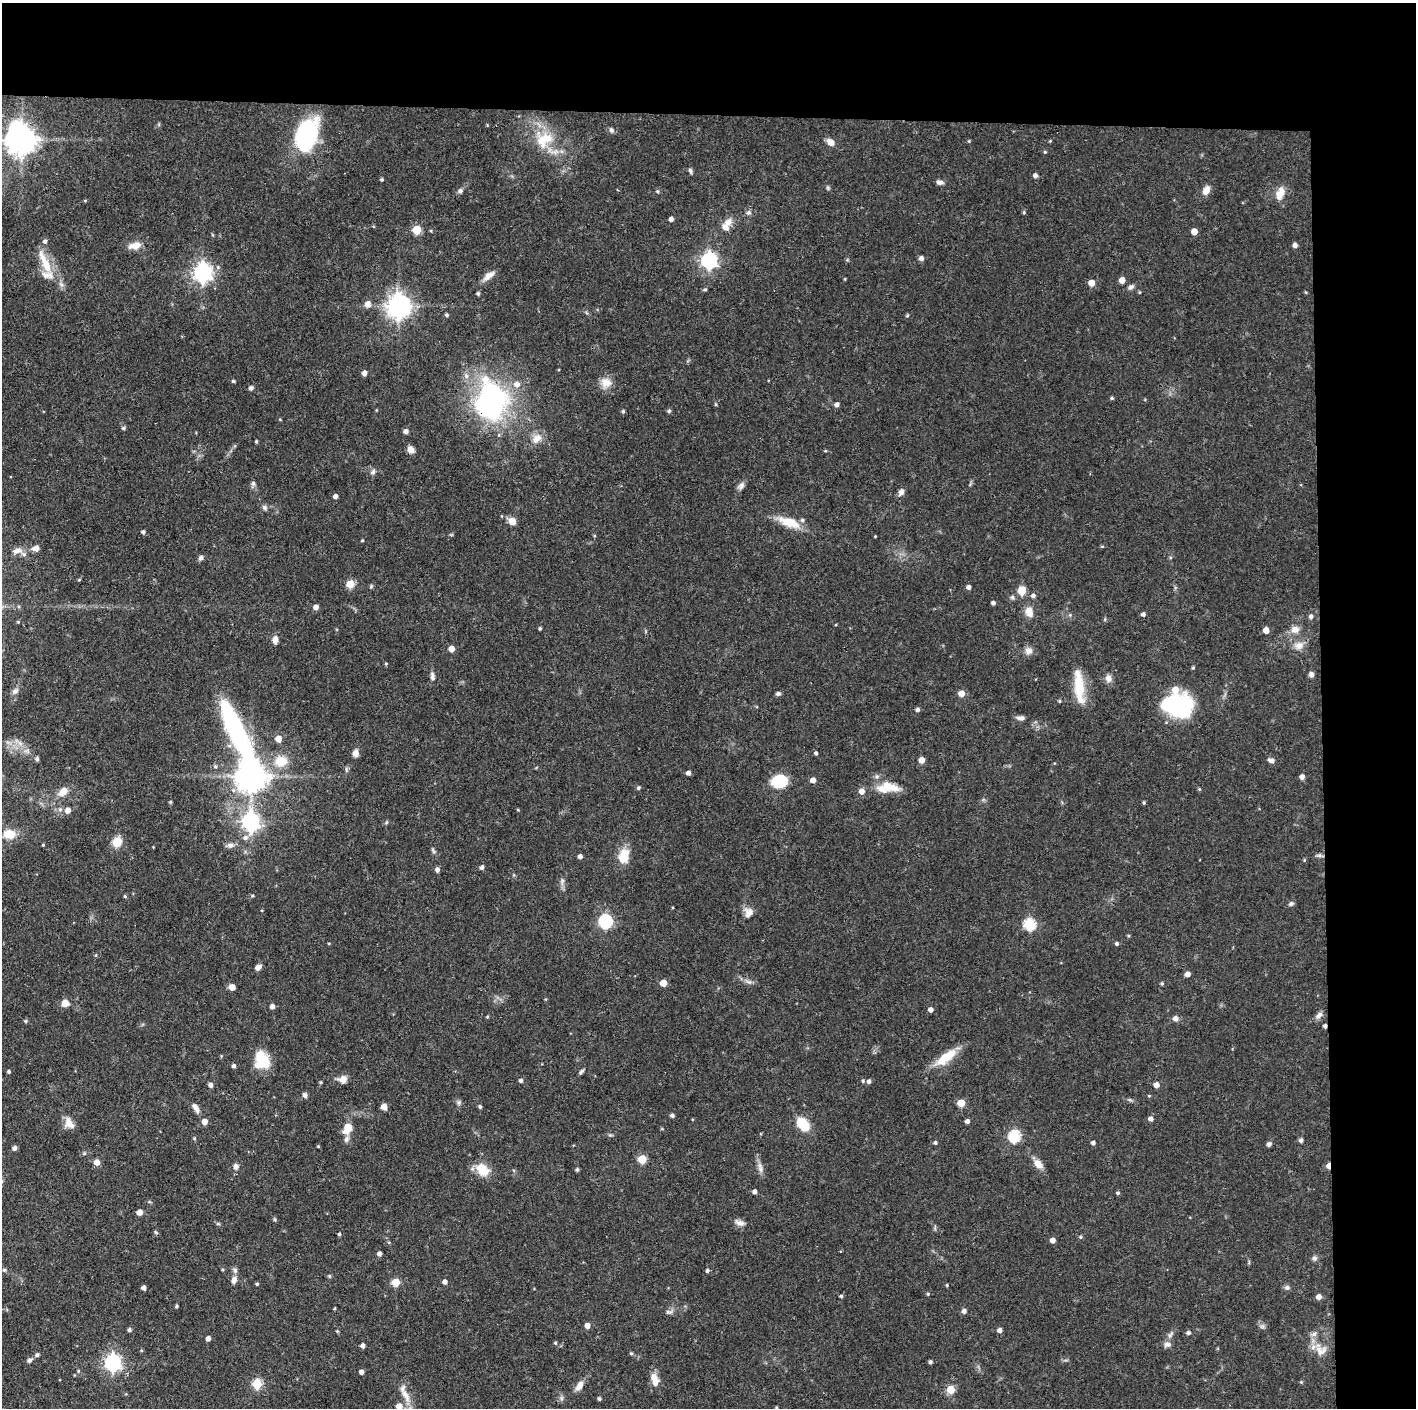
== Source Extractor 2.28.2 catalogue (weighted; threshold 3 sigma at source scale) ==
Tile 3 of 3 x 3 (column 3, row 1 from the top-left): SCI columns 2830-4243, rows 2813-4218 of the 4244 x 4221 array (HDU 1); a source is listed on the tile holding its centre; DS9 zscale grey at full resolution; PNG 1418 x 1410 px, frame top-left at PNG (2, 3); no overlay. Shown black and unused: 14% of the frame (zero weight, under 3 of 4 exposures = <1% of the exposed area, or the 3 px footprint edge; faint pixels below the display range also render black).
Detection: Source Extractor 2.28.2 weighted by HDU 2 'WHT'; one run over the whole footprint, this tile lists its part. Background 0.0774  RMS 0.0036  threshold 0.0162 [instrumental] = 3 sigma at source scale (4.5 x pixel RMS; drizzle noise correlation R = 1.50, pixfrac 1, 0.05/0.05 arcsec/px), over >= 5 px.
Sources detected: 278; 3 inside a brighter object's white glare — not listed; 8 inside a brighter listed object's ellipse — not listed separately; the other 267 listed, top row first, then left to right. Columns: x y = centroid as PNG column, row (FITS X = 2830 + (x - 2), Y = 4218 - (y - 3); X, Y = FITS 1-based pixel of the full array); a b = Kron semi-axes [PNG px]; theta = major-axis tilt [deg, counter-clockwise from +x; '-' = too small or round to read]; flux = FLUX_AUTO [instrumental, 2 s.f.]
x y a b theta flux
487 125 4 4 - 0.3
611 130 7 6 - 0.95
307 135 34 19 71 43
22 139 9 8 - 550
544 140 27 20 37 12
1050 141 4 3 - 0.34
830 142 9 7 -40 2.7
1045 152 4 4 - 0.42
690 171 7 4 -72 0.74
1035 176 5 4 - 1.3
382 179 4 4 - 0.56
940 182 8 5 -10 1.4
828 188 5 5 - 0.55
1206 190 12 7 59 2.9
460 191 7 6 - 1
657 191 5 4 - 0.4
1280 194 17 10 67 4.2
85 200 5 3 - 0.37
1024 212 5 4 - 0.52
671 219 4 4 - 1.5
728 222 12 10 47 2.9
417 230 5 5 - 13
1194 231 5 5 - 3.9
45 241 6 5 - 1
135 245 17 9 15 3.6
1295 245 5 4 - 1.6
921 258 5 5 - 1.5
709 260 7 6 - 110
45 262 38 9 -67 9.3
202 273 7 7 - 170
489 276 16 7 39 2.8
1122 280 5 4 - 3.6
1091 283 5 5 - 4.4
1131 287 9 6 30 1.2
705 290 5 4 - 0.52
1139 292 5 3 - 0.35
1305 292 5 3 - 0.33
478 294 4 4 - 0.67
368 304 6 6 - 2.4
399 306 8 8 - 330
447 315 4 4 - 0.69
907 316 5 4 - 0.45
364 373 5 4 - 1.8
233 381 4 3 - 0.54
606 383 15 14 - 3.9
251 388 5 4 - 1.1
1112 398 5 4 - 0.54
492 400 50 32 -88 73
837 405 5 4 - 1.3
623 411 5 4 - 0.59
669 411 6 5 - 0.58
124 428 5 4 - 0.69
406 431 5 4 - 1.7
537 438 16 11 41 3.7
256 441 4 3 - 0.46
411 450 7 6 - 3
825 451 4 4 - 0.38
373 472 8 6 59 1.1
253 483 8 6 89 0.94
741 485 11 7 60 1.5
901 492 8 6 63 1.7
335 496 4 4 - 1.5
265 507 8 6 -47 1
512 521 5 5 - 6.7
789 522 26 10 -19 9
143 532 5 4 - 0.76
875 536 3 3 - 0.27
362 540 4 3 - 0.33
1102 546 5 3 - 0.37
36 548 6 5 - 2.6
17 551 14 7 13 2.6
201 558 7 6 - 1.1
79 580 4 4 - 0.36
350 584 5 5 - 9.8
968 587 4 4 - 1.3
1022 590 5 5 - 11
1033 596 5 5 - 1.1
1012 597 7 5 -46 0.79
993 603 4 4 - 1
316 607 5 4 - 2
1029 612 13 9 -78 3.7
1143 614 4 4 - 1.1
1311 616 5 5 - 1.2
540 628 4 3 - 0.52
1295 629 11 9 10 2.9
1266 630 5 4 - 3.9
275 640 9 6 -90 2.1
1299 645 14 10 13 3.2
451 649 5 5 - 3.3
1028 651 10 10 - 2.1
386 664 5 3 - 0.37
1193 668 4 3 - 0.49
1311 674 6 5 - 1.2
432 676 12 6 -82 1.4
1108 678 9 8 - 1.9
1079 687 43 11 -84 11
15 691 11 6 44 1.4
961 693 5 5 - 4
778 694 6 4 22 0.95
1059 701 4 4 - 0.44
1178 708 31 21 16 31
917 710 4 4 - 1.1
1021 718 10 6 -6 1.4
236 731 99 21 -64 68
278 739 5 5 - 3.9
20 743 8 6 -45 1.5
356 753 8 6 -88 2.2
816 753 4 4 - 0.74
37 759 5 4 - 0.92
922 760 5 4 - 3.5
1271 760 8 5 -11 1.4
281 761 17 15 7 7.8
215 766 6 6 - 0.76
346 769 8 4 83 0.69
688 773 4 4 - 1.4
252 776 9 8 - 620
1302 777 5 5 - 1.8
813 780 5 4 - 2.5
780 781 13 10 9 18
887 787 32 14 0 8.3
638 788 5 4 - 0.71
1199 789 4 4 - 0.41
63 792 12 8 46 4
170 802 4 4 - 0.37
1144 803 4 3 - 0.48
68 810 6 6 - 2.6
518 810 4 3 - 0.33
250 821 8 7 - 130
386 822 6 4 88 0.44
9 834 13 10 -4 6.5
245 838 7 6 - 1.3
117 842 10 9 - 5.9
43 845 3 3 - 0.39
230 845 10 7 5 1.5
153 847 3 2 - 0.23
433 851 10 4 -63 0.7
580 856 4 4 - 1.6
624 856 21 14 79 6.1
1320 856 12 3 -9 0.79
482 867 5 4 - 1
437 870 5 4 - 1.3
562 881 11 5 -88 1.3
125 896 4 4 - 0.46
252 896 5 3 - 0.42
1291 904 7 5 21 0.88
748 912 14 11 -88 2.9
605 921 6 6 - 61
1029 924 6 6 - 36
1128 936 4 4 - 0.4
1117 944 4 4 - 0.73
96 955 5 3 - 0.36
258 967 6 5 - 2.4
1187 974 5 4 - 2.1
749 982 9 5 -28 1.3
663 983 5 5 - 6
1162 984 4 3 - 0.5
232 987 5 4 - 3.5
545 999 5 3 - 0.32
65 1003 8 7 - 2.8
272 1006 5 4 - 1.7
930 1010 4 4 - 1.7
1319 1015 12 6 45 1.6
487 1017 4 4 - 0.39
1175 1018 7 6 - 1.6
25 1021 5 4 - 0.57
1325 1026 4 3 - 1.1
946 1057 32 11 37 8.7
262 1060 20 16 -73 10
234 1066 5 4 - 1
9 1071 4 4 - 0.64
581 1072 9 4 47 0.75
343 1079 11 9 15 2.5
521 1080 4 4 - 0.91
863 1081 5 4 - 0.54
869 1081 5 4 - 1.1
321 1082 4 3 - 0.4
210 1085 5 4 - 1.4
1156 1085 5 5 - 2.7
305 1095 7 5 -71 1
1149 1096 4 4 - 0.37
1130 1100 7 4 -18 0.58
459 1102 7 6 - 0.88
961 1103 5 5 - 9.6
384 1107 6 6 - 1.9
480 1107 4 4 - 0.68
196 1108 13 6 -57 2.2
672 1116 5 4 - 0.8
1150 1119 4 4 - 1.7
967 1121 4 4 - 1.3
69 1122 16 11 74 3.2
204 1122 5 5 - 3.2
803 1124 10 7 -49 16
347 1128 12 8 66 5.4
1014 1136 6 6 - 38
1301 1140 5 5 - 1
935 1143 4 4 - 0.72
1093 1143 4 4 - 1.1
1269 1144 6 5 - 0.98
318 1146 3 3 - 0.34
14 1148 5 4 - 1.3
84 1153 5 4 - 0.54
642 1159 5 5 - 13
97 1162 5 5 - 3.5
1038 1164 13 9 -38 2.9
236 1166 7 7 - 1.4
1328 1166 5 4 - 3.5
760 1167 17 6 -77 2
577 1169 5 4 - 0.68
482 1170 16 11 -42 7.8
755 1192 4 4 - 1.3
1118 1193 5 4 - 0.59
139 1212 5 4 - 3.1
275 1219 6 4 -48 0.52
740 1223 13 7 -21 1.9
156 1232 6 4 -45 0.46
339 1234 4 4 - 0.57
1080 1237 5 5 - 0.59
1052 1240 4 4 - 2.3
379 1254 4 4 - 1.3
1314 1258 7 6 - 1
4 1270 6 4 -19 0.55
235 1270 8 6 -54 0.96
707 1271 4 4 - 0.79
329 1276 5 5 - 0.48
234 1280 10 7 73 1.7
396 1282 5 5 - 12
445 1282 4 4 - 1.4
257 1284 4 3 - 0.53
947 1285 4 3 - 0.36
1287 1287 7 6 - 0.91
144 1288 4 4 - 1.4
928 1294 5 4 - 0.45
841 1296 4 4 - 0.6
1319 1297 5 5 - 2.1
176 1306 4 3 - 0.52
334 1308 3 3 - 0.36
964 1311 5 5 - 1.3
669 1312 11 5 -5 1
587 1325 5 4 - 2.4
1262 1326 6 6 - 0.86
129 1330 4 4 - 0.88
1000 1330 5 4 - 1.5
337 1331 4 4 - 0.36
1188 1333 5 4 - 0.97
1170 1335 11 5 53 1.3
208 1338 4 4 - 1.8
555 1343 5 4 - 0.46
1167 1344 9 8 - 1.5
362 1346 4 4 - 1.4
1320 1350 20 15 -40 5
631 1353 5 4 - 0.46
37 1355 6 5 - 0.94
29 1360 7 5 39 1.1
930 1362 4 4 - 0.91
113 1363 7 6 - 120
78 1371 5 4 - 0.45
361 1372 4 4 - 1.6
655 1380 17 8 -75 4
1301 1382 4 4 - 0.37
257 1384 5 5 - 19
579 1386 13 7 59 2.8
951 1389 5 5 - 11
405 1395 23 8 -63 4.5
561 1398 7 4 90 0.77
599 1399 4 4 - 0.73
399 1406 6 6 - 3.7
776 1407 4 3 - 0.37
Overlapping masked pixels (flux is a lower limit): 4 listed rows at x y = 492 400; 1320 856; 1325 1026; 1328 1166
Isophote crosses this tile's border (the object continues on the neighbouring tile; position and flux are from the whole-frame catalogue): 1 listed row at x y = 399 1406